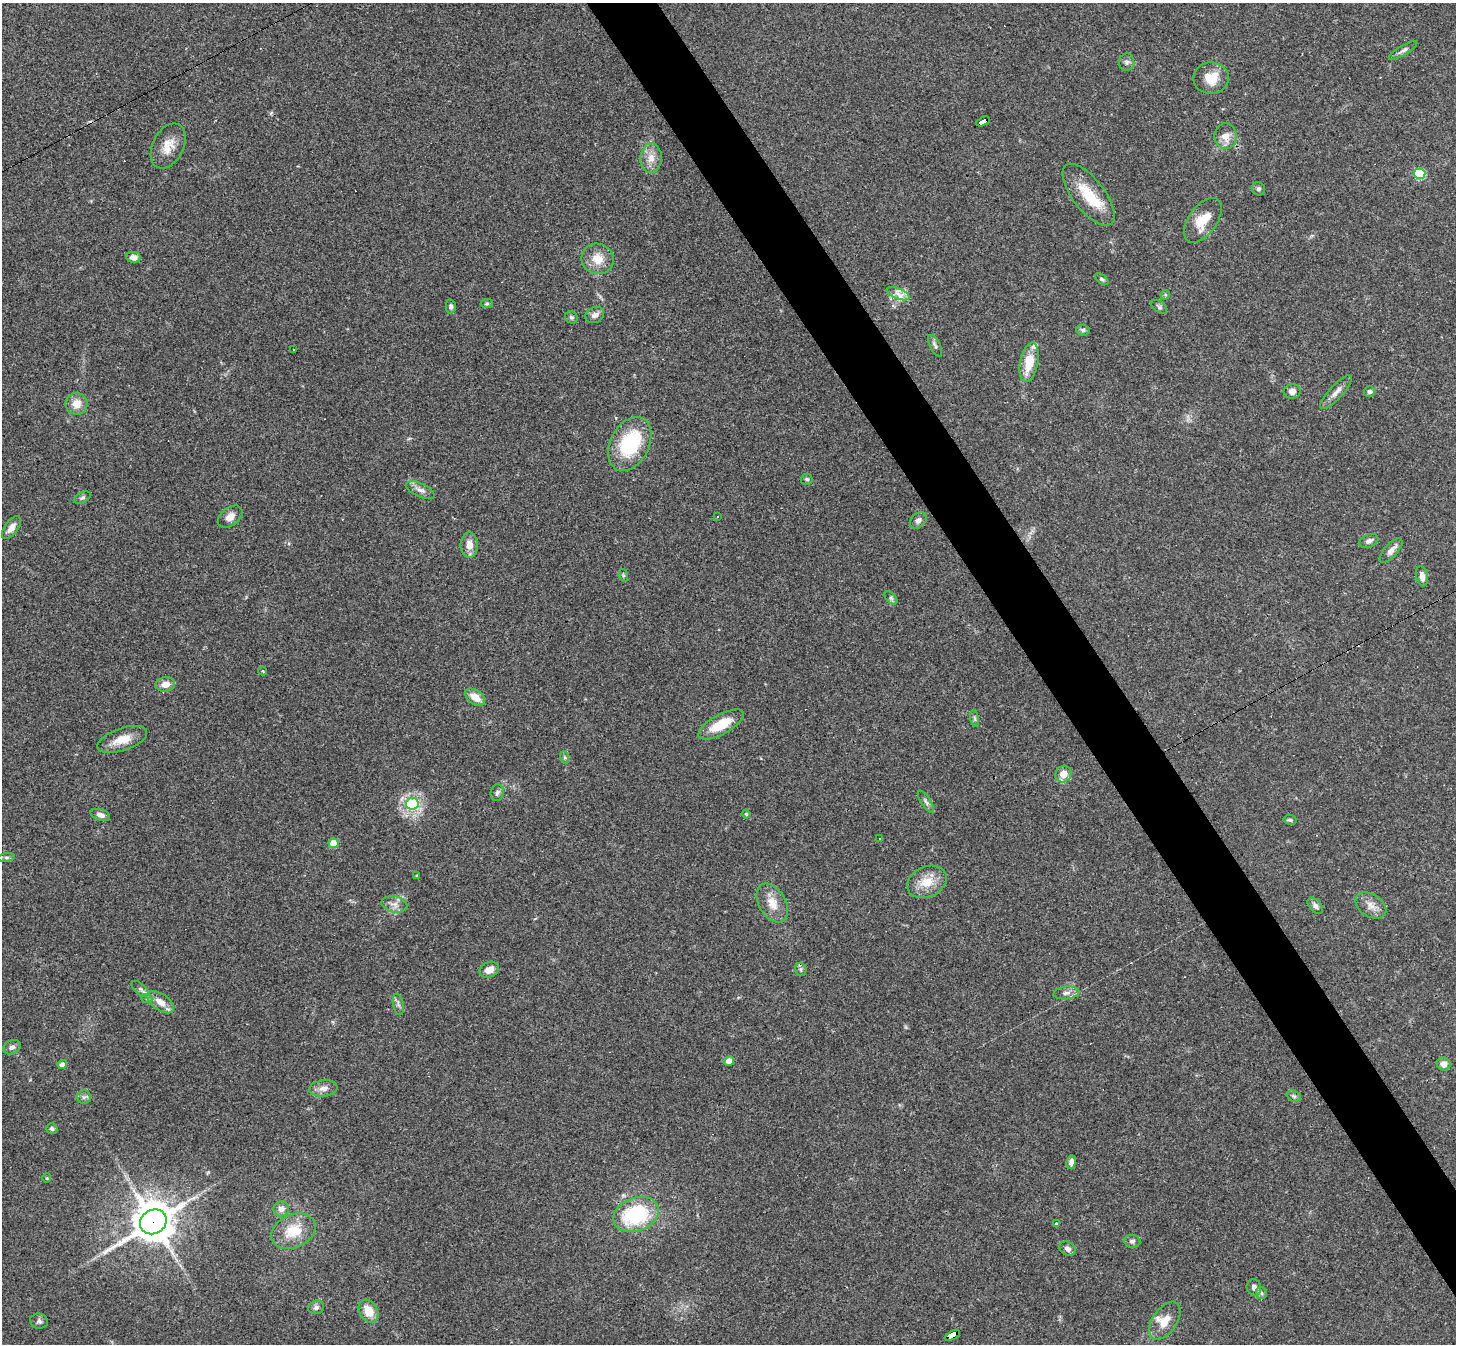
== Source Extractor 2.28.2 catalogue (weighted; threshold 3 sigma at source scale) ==
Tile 6 of 4 x 4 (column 2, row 2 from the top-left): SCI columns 1455-2908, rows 2837-4178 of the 5817 x 5809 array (HDU 1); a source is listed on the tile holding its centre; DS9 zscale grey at full resolution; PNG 1458 x 1346 px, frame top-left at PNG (2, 3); each listed source drawn as its Kron ellipse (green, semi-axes under 4 px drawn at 4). Shown black and unused: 5% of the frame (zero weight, under 3 of 4 exposures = <1% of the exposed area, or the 3 px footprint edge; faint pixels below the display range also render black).
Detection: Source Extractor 2.28.2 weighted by HDU 2 'WHT'; one run over the whole footprint, this tile lists its part. Background 0.0539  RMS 0.0051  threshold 0.0229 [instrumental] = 3 sigma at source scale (4.5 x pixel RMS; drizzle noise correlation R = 1.50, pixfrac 1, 0.05/0.05 arcsec/px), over >= 5 px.
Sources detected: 107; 1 inside a brighter object's white glare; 7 cosmic-ray / hot-pixel residue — neither listed nor drawn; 2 inside a brighter listed object's ellipse — not listed separately; the other 97 listed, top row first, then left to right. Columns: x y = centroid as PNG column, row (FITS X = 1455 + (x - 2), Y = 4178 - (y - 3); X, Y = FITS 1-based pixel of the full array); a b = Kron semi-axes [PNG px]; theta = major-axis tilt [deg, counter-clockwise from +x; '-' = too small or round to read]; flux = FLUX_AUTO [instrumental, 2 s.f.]
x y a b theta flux
1403 50 16 5 31 1.8
1127 62 8 8 - 1.7
1211 78 18 15 1 9.6
983 121 7 4 27 70
1226 136 13 11 -85 5.2
168 146 24 15 64 8.2
651 158 14 10 87 5.1
1419 174 6 5 - 30
1258 189 7 6 - 1.3
1089 195 37 16 -52 17
1203 220 25 14 54 11
133 257 7 5 -7 2.6
598 259 16 15 - 7.8
1102 279 7 4 -38 0.97
898 294 12 5 -23 2.9
1165 295 5 4 - 0.61
487 304 6 4 7 0.73
451 306 7 5 89 1.2
1159 307 9 5 -38 1.1
595 315 10 7 28 2.5
571 317 6 5 - 1
1083 330 7 5 -5 1.3
935 346 12 5 -62 1.4
294 350 3 2 - 0.59
1029 362 20 9 78 12
1292 391 8 7 - 2.3
1369 391 5 5 - 1.2
1336 392 22 6 48 3.6
76 404 11 11 - 5.7
630 444 29 19 63 35
807 479 6 5 - 1
420 490 15 7 -25 3.1
82 498 9 5 27 1.1
230 517 14 9 38 4.1
717 517 3 2 - 0.42
918 520 9 7 44 2
11 528 13 6 54 3.7
1369 541 10 6 22 1.9
469 545 13 8 -89 4.7
1391 550 15 6 48 3.2
623 575 6 4 -72 0.66
1422 576 10 5 -80 2.7
891 598 8 4 -45 1
263 671 4 3 - 0.41
165 684 10 7 9 4.1
475 697 11 7 -35 5.8
975 718 8 4 -81 0.93
721 724 25 9 29 13
122 739 26 11 19 8.4
564 757 6 4 -70 0.72
1063 774 8 7 - 6.4
497 793 8 6 80 1.4
926 802 13 5 -56 1.6
412 804 6 5 - 27
746 814 4 4 - 0.62
100 815 10 5 -19 2.2
1290 820 7 5 -11 0.82
880 838 2 2 - 0.3
334 843 5 5 - 11
6 857 8 4 8 1.1
417 876 3 3 - 0.56
927 882 20 15 25 9.4
772 903 21 13 -60 7.3
394 904 13 8 -12 3.4
1315 906 9 5 -49 1.9
1371 906 17 11 -32 4.5
801 969 6 5 - 1
489 970 10 7 24 4.3
140 989 10 5 -42 1.4
1066 993 13 6 6 2.4
147 999 5 3 - 0.66
161 1002 15 8 -36 5.4
398 1004 11 5 -79 1.6
12 1047 9 6 22 2.1
729 1061 5 5 - 4.9
62 1064 5 4 - 2.4
1444 1064 7 6 - 3.1
323 1088 14 8 6 3.5
1294 1096 7 5 -21 1.1
84 1097 7 6 - 1.4
52 1129 6 5 - 0.99
1071 1162 7 5 80 2.3
47 1178 4 4 - 0.57
281 1209 8 7 - 3.3
636 1215 23 16 20 38
153 1222 14 12 31 1500
1057 1223 3 3 - 0.85
293 1231 23 16 25 14
1132 1241 8 6 -7 1.4
1068 1249 8 6 -30 2.1
1254 1287 8 7 - 2.2
1261 1293 6 5 - 0.93
316 1307 8 6 17 1.6
369 1311 12 9 -60 7.8
39 1321 9 7 -14 1.5
1165 1321 21 12 55 7.2
952 1335 8 4 25 220
Overlapping masked pixels (flux is a lower limit): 3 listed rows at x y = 983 121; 153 1222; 952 1335